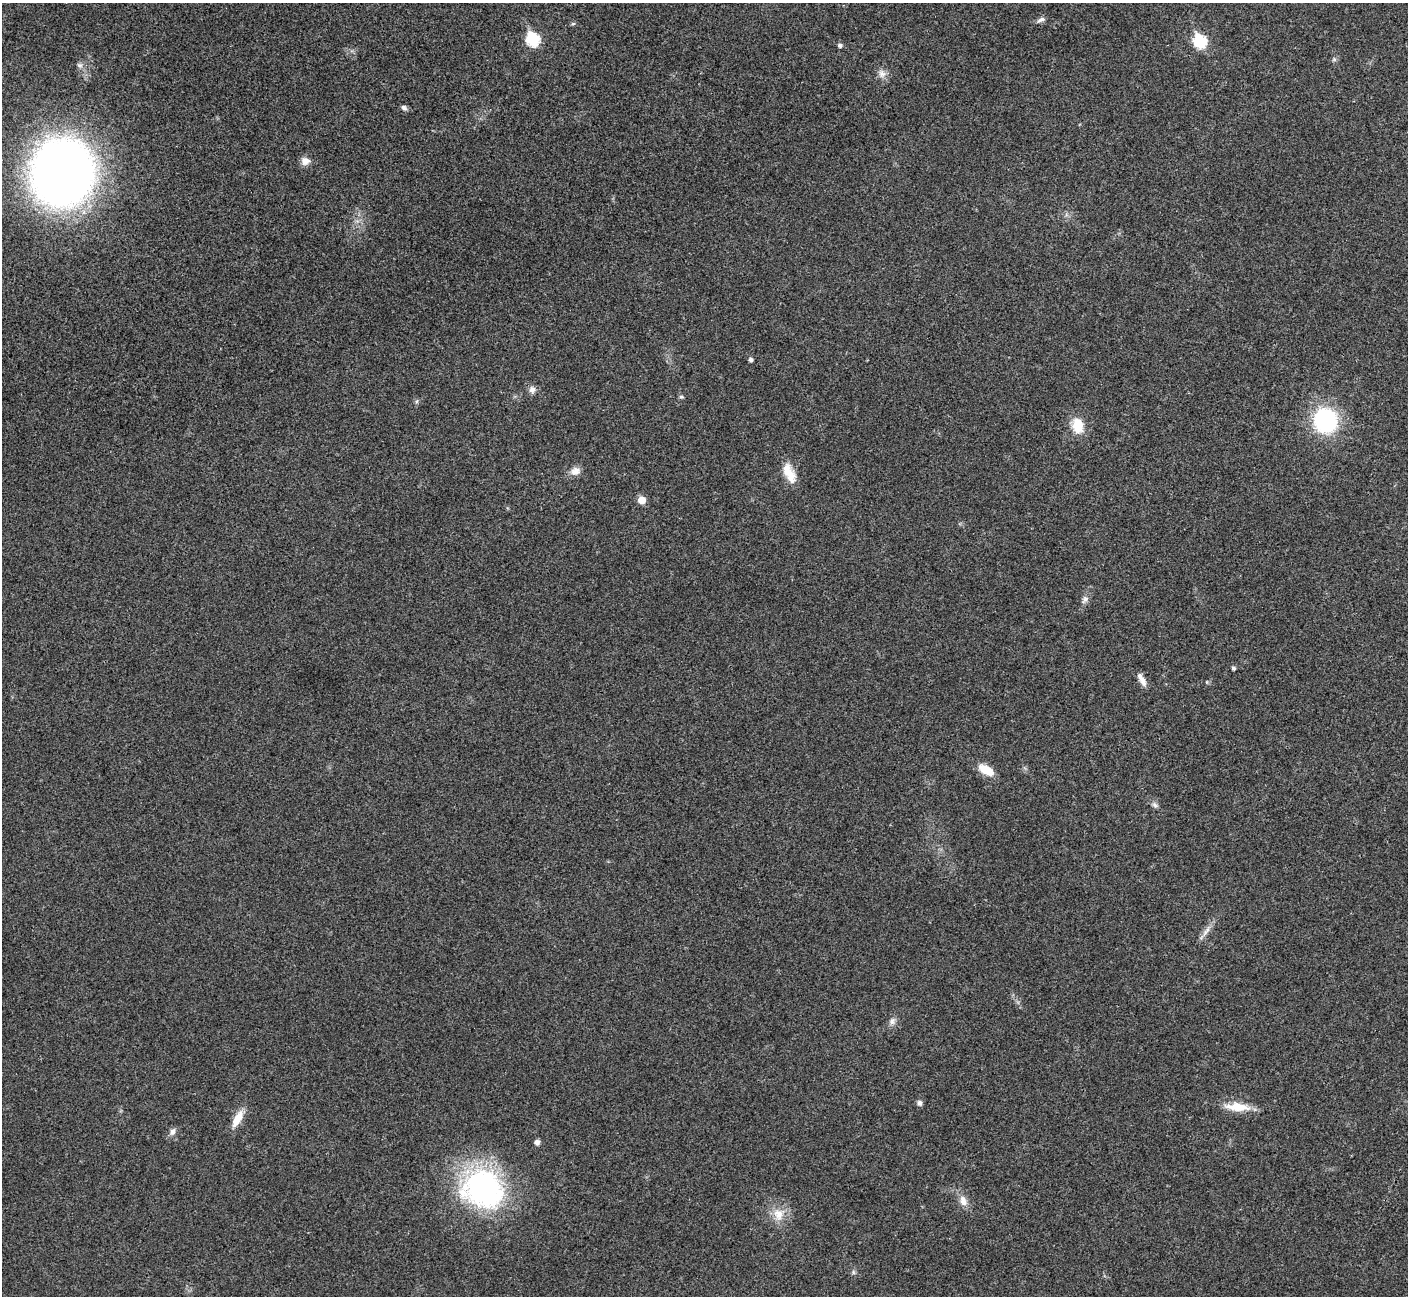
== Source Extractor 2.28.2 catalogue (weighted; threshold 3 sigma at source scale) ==
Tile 10 of 4 x 4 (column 2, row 3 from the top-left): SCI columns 1408-2813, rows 1451-2744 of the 5630 x 5621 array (HDU 1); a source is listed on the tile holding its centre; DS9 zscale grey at full resolution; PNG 1410 x 1298 px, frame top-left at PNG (2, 3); no overlay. Shown black and unused: <1% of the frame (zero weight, under 3 of 4 exposures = <1% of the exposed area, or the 3 px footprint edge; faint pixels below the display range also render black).
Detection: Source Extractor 2.28.2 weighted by HDU 2 'WHT'; one run over the whole footprint, this tile lists its part. Background 0.0216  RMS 0.004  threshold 0.018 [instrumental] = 3 sigma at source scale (4.5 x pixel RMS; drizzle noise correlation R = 1.50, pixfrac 1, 0.05/0.05 arcsec/px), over >= 5 px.
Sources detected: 35; all 35 listed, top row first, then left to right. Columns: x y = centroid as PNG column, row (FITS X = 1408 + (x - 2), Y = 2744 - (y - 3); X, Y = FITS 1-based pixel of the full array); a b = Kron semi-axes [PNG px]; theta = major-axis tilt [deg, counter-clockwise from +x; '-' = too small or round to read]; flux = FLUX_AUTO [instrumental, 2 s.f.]
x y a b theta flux
1041 20 12 5 25 1.4
573 24 6 4 1 0.57
533 39 7 6 - 39
1200 41 7 6 - 38
840 45 5 5 - 1.1
1334 59 6 5 - 0.65
882 74 11 10 - 2.5
404 108 8 5 -40 1.1
305 161 9 8 - 3.1
63 173 48 45 82 410
751 360 4 4 - 1.1
532 390 8 8 - 1.9
681 397 6 4 -6 0.62
417 401 6 4 71 0.6
1325 421 22 21 - 46
1078 425 20 13 -81 7.7
575 471 13 10 15 2.8
789 473 26 11 -65 6.9
642 500 6 5 - 6.5
1085 599 11 7 55 1.7
1233 668 5 4 - 0.67
1142 679 17 6 -63 2.8
986 770 17 9 -29 6.9
1155 805 9 6 -41 1.2
1206 931 18 5 53 2.5
892 1021 11 7 75 1.7
919 1103 6 6 - 1.3
1237 1107 31 10 -5 8.1
237 1119 23 9 61 5.9
173 1132 10 7 70 1.7
537 1142 7 6 - 1.3
483 1189 49 43 -22 83
963 1201 15 9 -68 3.4
778 1215 17 13 -71 6
853 1272 6 4 -72 0.64